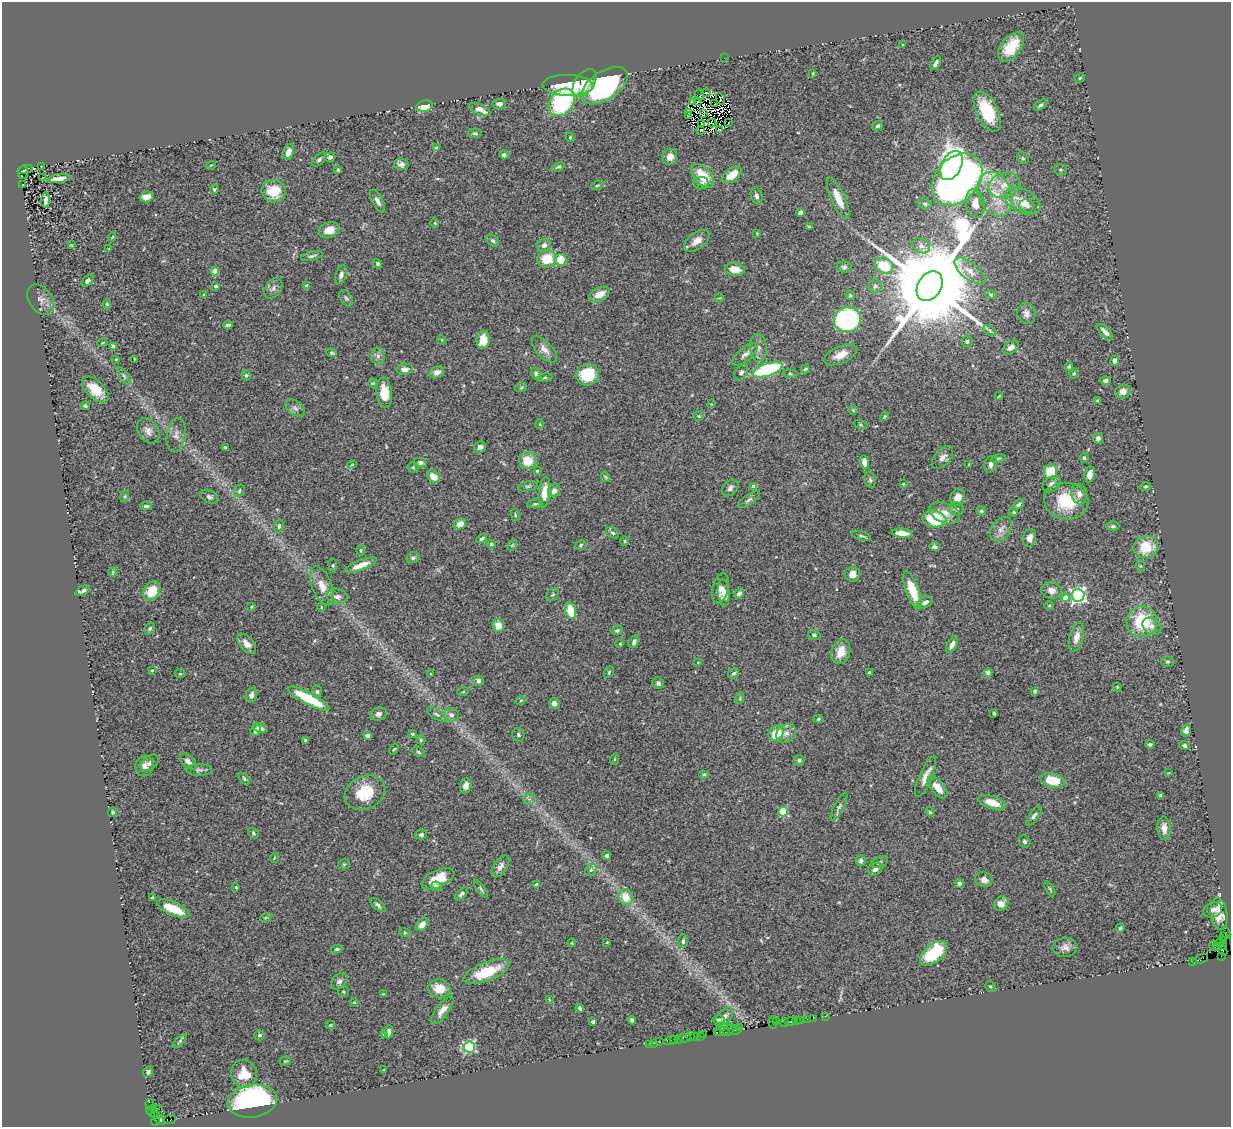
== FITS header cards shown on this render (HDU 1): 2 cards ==
NAXIS1  =                 1229
NAXIS2  =                 1125

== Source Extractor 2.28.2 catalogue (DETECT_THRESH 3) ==
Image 1229 x 1125 px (HDU 1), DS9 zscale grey, 1 PNG px = 1 image px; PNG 1233 x 1129 px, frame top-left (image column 1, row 1125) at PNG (2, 2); each listed source drawn as its Kron ellipse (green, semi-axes under 4 px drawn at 4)
Background 0.699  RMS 0.024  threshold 0.0735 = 3 sigma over >= 5 px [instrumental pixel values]
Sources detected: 432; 16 with non-positive FLUX_AUTO (blend fragments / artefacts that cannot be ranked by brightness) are neither listed nor drawn; the other 416 listed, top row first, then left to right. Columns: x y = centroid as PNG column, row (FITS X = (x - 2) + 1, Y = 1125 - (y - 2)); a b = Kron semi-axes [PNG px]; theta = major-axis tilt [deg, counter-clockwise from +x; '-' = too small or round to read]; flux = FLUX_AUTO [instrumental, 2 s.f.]
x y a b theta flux
903 45 3 3 - 1.9
1011 47 17 9 51 44
724 58 2 2 - 45
936 63 8 3 60 5.1
813 73 3 2 - 1.1
1080 78 5 4 - 2.1
585 83 16 9 54 19
568 85 25 10 -2 81
605 86 26 14 33 280
706 93 4 2 - 1.5
699 95 5 4 - 0.32
721 99 6 2 -64 0.19
692 101 4 3 - 0.62
698 101 3 2 - 2.1
562 102 15 11 50 160
499 104 6 5 - 5.5
715 104 4 2 - 1
1041 105 7 4 33 4.1
424 106 8 5 9 30
480 109 11 5 -24 13
987 111 22 10 -64 67
688 112 3 2 - 11
704 114 4 2 - 3.1
688 116 4 3 - 7.3
728 122 2 2 - 0.85
702 123 3 2 - 1.1
712 123 4 2 - 2.2
878 126 5 4 - 3.2
719 129 4 2 - 0.14
701 131 3 3 - 0.46
475 133 7 4 -1 2.9
570 137 4 3 - 2.1
436 148 4 3 - 4.4
288 152 8 5 72 11
504 155 5 4 - 5.1
330 157 5 5 - 4.8
670 157 8 7 - 14
1023 158 7 5 -44 2.6
319 159 9 5 43 4.3
401 164 7 5 -12 6.6
211 165 5 3 - 1.3
42 166 3 2 - 1.1
951 166 16 10 62 440
558 167 6 4 21 2.8
25 169 8 3 15 320
338 170 4 3 - 3.2
1060 170 6 5 - 3
23 173 6 5 - 430
732 175 11 6 36 30
703 176 14 8 -46 46
43 177 3 2 - 3.5
59 179 12 4 9 14
957 179 29 21 48 1400
701 183 7 6 - 5.2
23 185 3 2 - 1.7
597 185 6 4 20 2.8
1004 185 16 12 16 23
214 189 4 4 - 2.4
274 191 12 11 - 45
995 194 23 16 -68 49
757 196 9 5 -74 5.1
147 197 7 5 14 17
838 198 22 7 -65 28
45 200 7 3 88 6.4
377 201 12 5 -61 8.2
1022 201 19 11 -31 30
925 204 7 5 -16 3.1
975 204 14 9 -79 20
1027 206 7 6 - 5.4
800 212 4 4 - 6.8
435 223 5 4 - 1.6
809 227 3 3 - 2
329 230 10 7 21 21
757 233 4 3 - 1.4
112 237 4 2 - 1.5
493 240 7 5 -39 3.3
697 241 15 8 36 15
71 245 3 3 - 1.4
544 245 7 6 - 6.9
921 246 9 7 -28 7.9
109 249 4 2 - 1.2
312 256 11 4 12 4
547 259 9 9 - 42
561 260 6 5 - 43
377 263 5 4 - 2.6
884 266 9 7 -25 46
844 267 7 5 -8 3.5
735 269 10 6 -5 19
215 271 4 4 - 33
970 271 19 8 -39 16
341 275 10 5 72 6.8
88 281 7 4 44 4.9
216 286 3 3 - 5.3
307 286 4 3 - 8.7
875 286 7 6 - 4
930 286 16 12 60 51000
273 288 11 7 54 6.6
599 294 11 6 26 18
204 295 4 3 - 1.7
850 295 5 4 - 2.6
991 295 6 4 -19 2
346 298 9 6 -59 3.7
719 298 4 3 - 1.5
41 300 17 11 -57 11
107 304 4 3 - 2.8
1026 313 10 9 - 9.6
847 319 13 12 - 340
228 325 5 3 - 3.2
990 331 7 4 -38 3.2
1105 332 10 4 -44 9.5
442 340 5 3 - 1.6
483 340 9 6 82 29
967 341 5 5 - 4
102 343 5 3 - 1.4
113 347 4 4 - 16
1011 347 9 6 32 12
758 348 14 8 -85 10
544 349 17 7 -47 12
332 353 5 4 - 3.4
745 354 15 6 40 9.5
841 355 18 8 24 23
378 356 8 7 - 5.4
116 359 3 2 - 1.3
135 359 3 2 - 1.3
1115 361 5 4 - 9
1069 367 4 4 - 2.9
405 369 8 5 2 8.8
805 369 5 3 - 2.5
767 370 15 6 19 190
437 372 7 5 26 9.4
741 372 9 6 54 5.6
1074 373 5 3 - 2.2
536 374 6 4 -54 7
790 374 7 3 -8 2.2
246 375 5 4 - 2.6
587 375 11 10 - 68
124 376 10 4 -58 3.6
545 378 7 4 8 2.7
1105 380 5 4 - 5
373 383 4 3 - 1.7
521 388 6 3 19 2.2
95 390 16 9 -43 32
1123 391 8 6 23 11
384 393 15 7 -83 29
999 396 4 2 - 1.2
1097 400 4 3 - 1.6
711 404 4 4 - 1.3
86 406 4 3 - 2.7
295 408 10 7 -38 6.9
853 410 4 4 - 1.7
699 416 5 4 - 2
884 416 5 3 - 1.8
540 424 5 3 - 1.3
861 425 7 3 -19 1.9
148 431 14 10 -55 11
176 435 17 9 81 11
1098 438 5 5 - 5.4
225 447 4 3 - 2.4
480 447 6 5 - 6.7
943 457 13 7 48 9
998 458 7 3 9 2.2
1084 458 5 4 - 2.6
528 460 9 8 - 37
420 462 6 4 -14 5.7
865 462 7 4 -76 15
352 464 4 4 - 1.7
969 464 4 2 - 1.2
991 464 8 6 70 5.9
413 467 5 5 - 2.3
537 471 3 3 - 2.7
1050 472 7 6 - 49
1090 474 8 5 80 10
433 477 7 5 -44 23
605 477 5 4 - 1.8
870 480 8 5 -80 3.6
903 484 3 2 - 1.2
1052 484 10 7 34 6.8
528 486 10 5 11 3.8
754 487 4 4 - 20
1146 487 6 4 15 2.4
730 488 9 7 45 5.8
239 491 6 5 - 3.1
554 491 7 6 - 7.7
545 492 15 5 84 21
1079 494 10 8 -78 10
125 496 6 4 71 2.3
209 497 9 6 -24 5.1
958 497 8 7 - 13
749 499 12 5 33 4.6
1066 501 22 18 -10 70
535 504 7 4 6 2.7
1018 505 6 4 36 3.8
146 506 6 3 1 3.5
956 509 7 6 - 6.2
981 511 5 4 - 2.9
1014 512 4 3 - 1.9
945 513 16 9 -22 19
515 515 6 2 -77 1.5
934 519 12 8 -12 80
460 524 6 5 - 14
279 526 6 4 75 3.1
1113 526 6 5 - 3.6
1001 529 14 9 54 12
612 533 7 5 -37 3.5
902 533 10 4 -5 17
862 536 10 3 -15 3.1
1030 538 9 6 77 9.6
482 539 5 3 - 3.3
624 541 5 3 - 1.6
491 544 5 4 - 3
512 545 6 4 60 1.9
581 545 6 4 29 2.9
935 547 5 4 - 3.8
1146 547 12 11 - 47
361 550 5 3 - 1.7
413 558 6 5 - 4
333 565 7 3 -82 1.9
361 565 17 5 21 19
1141 566 6 4 -70 2.1
113 572 5 4 - 1.8
852 574 7 7 - 14
322 586 20 10 -68 24
720 588 15 8 76 15
1051 590 10 8 -10 10
83 591 7 4 27 6.4
152 591 10 7 58 39
913 591 21 6 -69 47
724 593 14 5 -83 12
739 594 5 4 - 6.3
553 595 7 5 44 3
1078 595 6 6 - 520
337 597 10 7 -9 9.9
1065 598 4 4 - 20
925 602 8 5 29 7.6
1049 606 4 3 - 1.5
251 607 4 3 - 1.6
321 607 4 3 - 1.2
571 611 8 5 -75 41
1142 621 15 15 - 85
498 625 6 5 - 21
1152 626 10 8 -36 9.5
150 628 6 5 - 3.1
617 630 6 4 16 2.7
814 635 6 5 - 3
1076 637 15 7 74 14
634 642 7 5 61 4.5
247 644 12 6 -48 14
620 644 3 3 - 1.4
952 645 9 4 64 7.9
841 652 13 9 70 22
698 662 3 2 - 0.93
1168 662 7 5 0 2.6
152 670 4 3 - 1.4
609 672 6 4 60 2.4
734 673 6 4 31 2.9
869 673 4 3 - 2.5
988 673 4 4 - 6.7
180 674 5 3 - 1.6
431 674 4 3 - 1.7
479 681 5 5 - 6.8
658 683 6 5 - 5
1117 687 4 4 - 1.6
1035 691 4 4 - 6
317 692 6 5 - 3.1
463 692 6 3 19 1.7
251 695 7 5 77 7.8
740 698 6 4 74 2
309 699 23 6 -28 93
521 700 5 3 - 1.5
554 703 5 5 - 6.1
994 713 3 3 - 1.9
378 714 8 6 16 6.2
437 714 11 5 -31 4.7
451 715 8 6 -13 6.3
818 719 4 3 - 2.3
260 728 7 4 -22 14
255 731 5 5 - 6.2
1186 731 6 4 77 8.4
776 733 8 7 - 36
786 733 10 8 39 10
412 734 3 3 - 2.6
518 735 7 6 - 3.2
368 736 4 3 - 9.5
306 740 4 3 - 2.3
421 740 4 4 - 2.3
1150 745 4 4 - 2.9
1184 746 5 4 - 3.7
394 749 6 3 53 1.9
418 752 7 4 -28 2.5
615 759 5 3 - 1.4
799 760 5 5 - 2.6
188 761 10 6 -43 8.8
150 763 10 6 39 6.6
144 766 10 9 - 9
199 770 13 6 1 5.4
1168 773 4 2 - 1.1
704 774 5 4 - 2.5
926 777 22 6 66 16
244 779 7 4 -47 2.6
1052 780 12 7 -13 43
466 786 8 5 72 8.1
937 787 13 6 -51 19
365 793 21 16 26 54
1161 795 3 3 - 3.3
529 799 6 6 - 4.1
992 803 14 6 -19 22
839 807 15 5 62 5.6
112 812 4 4 - 3.2
783 812 5 4 - 94
930 812 5 4 - 2.1
1034 816 11 5 56 5.2
1164 828 12 6 -86 11
253 833 6 4 -53 2.7
421 834 6 5 - 3.7
1024 841 6 5 - 3
607 856 4 4 - 4.8
274 858 5 3 - 1.2
861 861 5 5 - 5.3
880 862 8 5 25 4
344 864 5 5 - 2.1
500 866 12 6 55 7.8
875 869 8 6 30 8.1
591 870 6 5 - 3.7
438 879 17 8 25 34
984 880 9 7 -27 9.2
959 883 4 4 - 4.2
536 885 4 4 - 9.4
436 886 5 5 - 6.6
236 887 3 2 - 1.4
481 889 10 3 -54 3.1
1050 889 8 3 -61 2.1
461 894 8 4 44 4.5
626 897 8 7 - 26
152 898 4 3 - 1.9
1001 904 8 6 43 13
378 905 9 4 -42 4.5
173 909 17 6 -23 49
1213 910 10 7 26 7.3
1219 914 16 8 -82 21
266 917 6 3 19 1.8
422 924 7 5 49 12
1120 928 4 4 - 3.4
405 933 6 4 -18 2
1226 933 6 3 -63 83
1224 936 4 3 - 24
1223 940 2 2 - 23
683 941 7 5 89 4.3
607 942 3 2 - 1.2
572 943 4 3 - 1.4
1221 944 6 3 -49 150
1214 946 5 3 - 42
1065 947 12 9 0 9.9
1218 947 3 3 - 39
337 949 6 4 10 2.6
1223 951 5 3 - 94
934 953 16 9 41 100
1221 956 2 2 - 8.6
1201 959 8 3 24 86
1193 961 2 2 - 7.4
487 972 24 9 21 61
339 981 9 7 44 5.8
990 986 6 5 - 2.6
439 989 11 9 -10 28
343 991 5 5 - 2.2
383 994 4 4 - 1.7
549 999 4 3 - 1.2
354 1002 4 3 - 1.4
580 1008 4 3 - 4.3
442 1010 16 6 53 12
825 1016 2 2 - 17
724 1017 11 6 45 8.8
813 1018 2 2 - 22
807 1019 2 2 - 15
632 1020 4 3 - 3.8
718 1020 6 4 -2 3.1
796 1020 3 2 - 23
800 1020 2 2 - 24
790 1021 6 3 -2 45
593 1022 4 3 - 3
773 1022 6 2 90 25
777 1022 2 2 - 7.5
784 1023 3 3 - 38
330 1025 5 4 - 1.6
739 1028 3 2 - 36
729 1030 7 2 48 22
735 1030 7 3 13 57
722 1031 7 4 12 120
389 1032 7 4 86 6.8
717 1033 3 3 - 42
384 1034 4 3 - 6.5
703 1034 3 3 - 28
259 1035 5 5 - 3.5
690 1036 2 2 - 24
694 1036 3 3 - 38
700 1036 4 2 - 37
685 1038 6 2 0 55
679 1039 2 2 - 33
670 1040 6 3 16 29
674 1040 3 2 - 46
180 1041 9 3 44 2.4
659 1042 4 3 - 41
654 1043 2 2 - 7.2
649 1044 2 2 - 19
470 1047 5 5 - 230
285 1061 5 4 - 2.2
384 1070 3 2 - 1.1
148 1072 5 4 - 4.1
244 1074 14 12 -78 31
253 1101 25 16 9 330
150 1105 6 4 -76 46
154 1109 3 3 - 19
159 1109 2 2 - 15
152 1113 7 3 -39 54
158 1119 8 3 -42 59
169 1119 6 3 5 77
155 1121 5 2 - 31
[16 non-positive-flux detections neither listed nor drawn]